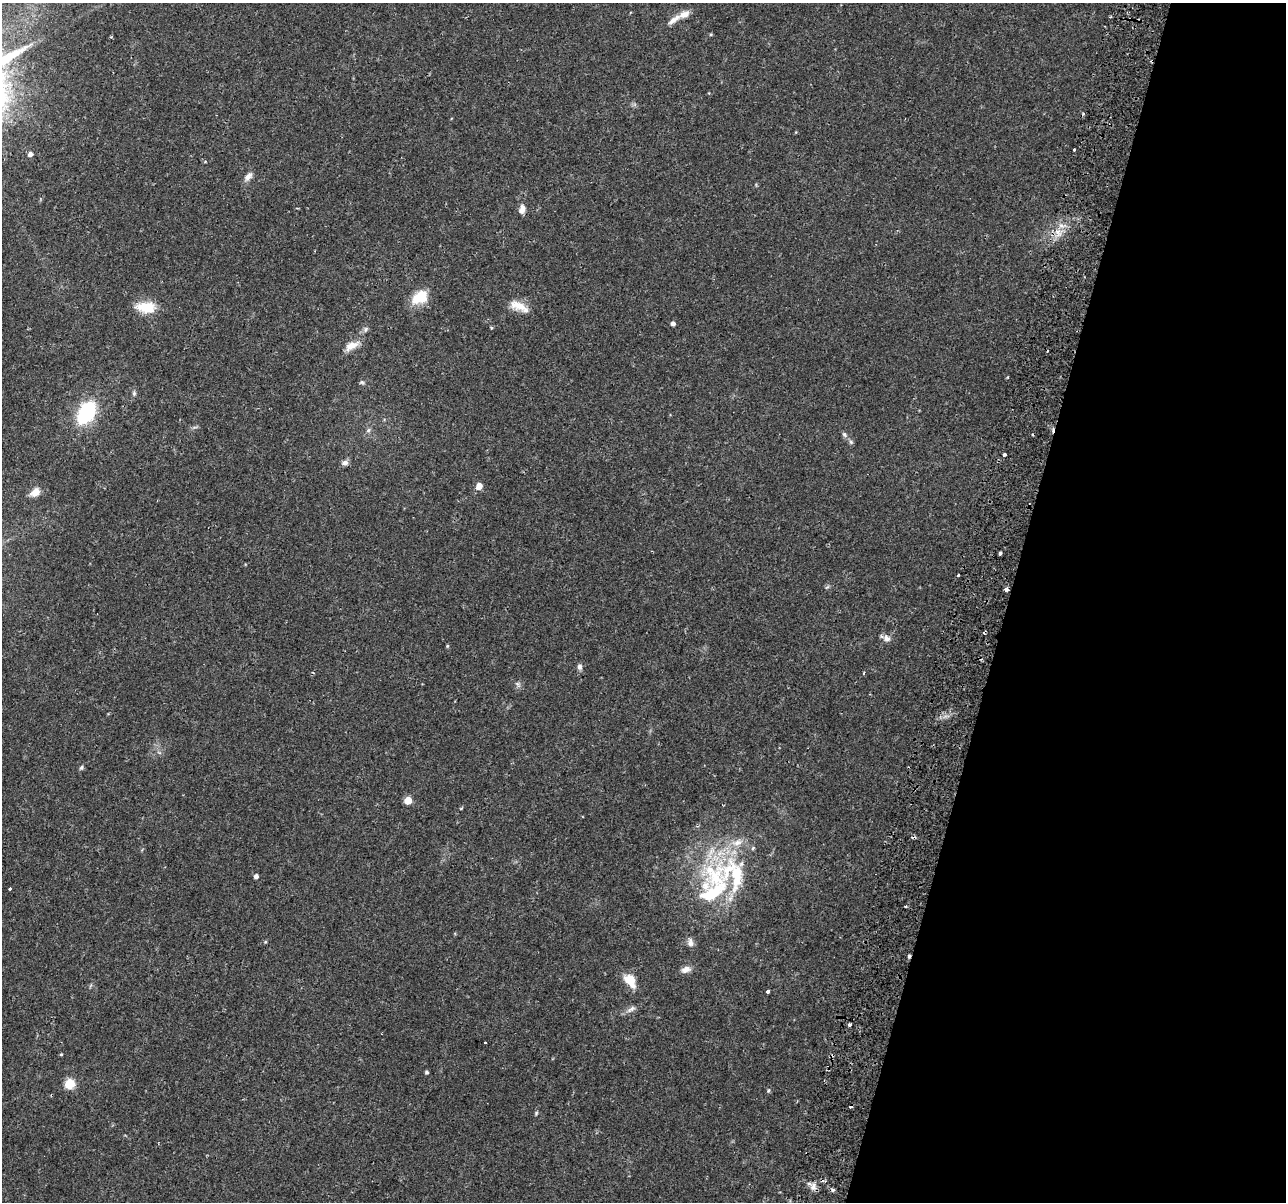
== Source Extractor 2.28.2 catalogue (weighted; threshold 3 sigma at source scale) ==
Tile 8 of 4 x 4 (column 4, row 2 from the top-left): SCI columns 3919-5202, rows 2694-3893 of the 5279 x 5444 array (HDU 1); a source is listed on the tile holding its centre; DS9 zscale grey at full resolution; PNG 1288 x 1204 px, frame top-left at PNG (2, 3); no overlay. Shown black and unused: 22% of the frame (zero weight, under 2 of 3 exposures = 5% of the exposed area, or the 3 px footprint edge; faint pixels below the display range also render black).
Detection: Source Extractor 2.28.2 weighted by HDU 2 'WHT'; one run over the whole footprint, this tile lists its part. Background 0.0342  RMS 0.0034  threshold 0.0154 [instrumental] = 3 sigma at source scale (4.5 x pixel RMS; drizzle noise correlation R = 1.50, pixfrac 1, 0.0396/0.0396 arcsec/px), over >= 5 px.
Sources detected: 68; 6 cosmic-ray / hot-pixel residue — not listed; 6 inside a brighter listed object's ellipse — not listed separately; the other 56 listed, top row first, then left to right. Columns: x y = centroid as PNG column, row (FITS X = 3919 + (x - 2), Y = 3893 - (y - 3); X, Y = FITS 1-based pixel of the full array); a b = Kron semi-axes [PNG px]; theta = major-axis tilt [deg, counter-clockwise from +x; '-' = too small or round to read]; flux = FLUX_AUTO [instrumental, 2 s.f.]
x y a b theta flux
1110 17 4 3 - 0.41
674 20 23 8 33 2.9
711 34 4 3 - 0.38
1074 150 3 3 - 0.69
30 154 5 4 - 1.5
248 176 14 7 48 1.9
522 209 11 7 73 2.1
1058 232 11 7 -35 2.5
420 297 22 15 31 7.3
518 305 23 11 -21 5.1
146 307 23 12 -4 7.9
673 323 4 4 - 1.2
491 328 5 3 - 0.32
366 329 8 5 61 0.83
352 346 20 9 27 3.6
1007 377 3 3 - 0.33
362 382 7 5 -1 0.59
134 393 7 5 -90 0.7
86 412 17 10 58 36
368 430 6 5 - 0.71
844 435 9 5 -46 0.89
851 442 7 5 -47 0.65
1004 454 3 3 - 1.2
345 463 8 7 - 1.3
479 486 5 5 - 4.4
35 492 12 8 37 2.8
1000 553 3 3 - 1.5
958 575 3 2 - 0.64
827 587 7 4 36 0.52
1006 589 4 3 - 3.8
886 638 11 8 -31 1.8
447 646 4 4 - 0.39
580 667 8 6 -84 1.1
864 673 4 2 - 0.33
81 767 7 5 47 0.64
408 800 5 5 - 7.3
461 808 4 3 - 0.38
715 875 47 43 -70 39
256 876 4 4 - 1.3
10 889 3 3 - 0.48
906 906 3 3 - 0.43
265 942 5 4 - 0.32
690 943 11 7 87 1.6
686 969 12 8 19 2
630 980 18 11 -55 5.6
768 991 4 3 - 0.9
631 1009 15 6 32 1.6
850 1024 3 3 - 1.8
485 1042 3 2 - 0.51
61 1054 4 4 - 0.33
427 1072 4 3 - 0.61
70 1084 5 5 - 21
768 1090 6 4 86 0.51
536 1113 6 4 70 0.45
813 1187 11 7 -83 1.8
833 1190 5 5 - 0.6
Overlapping masked pixels (flux is a lower limit): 1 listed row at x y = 1006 589